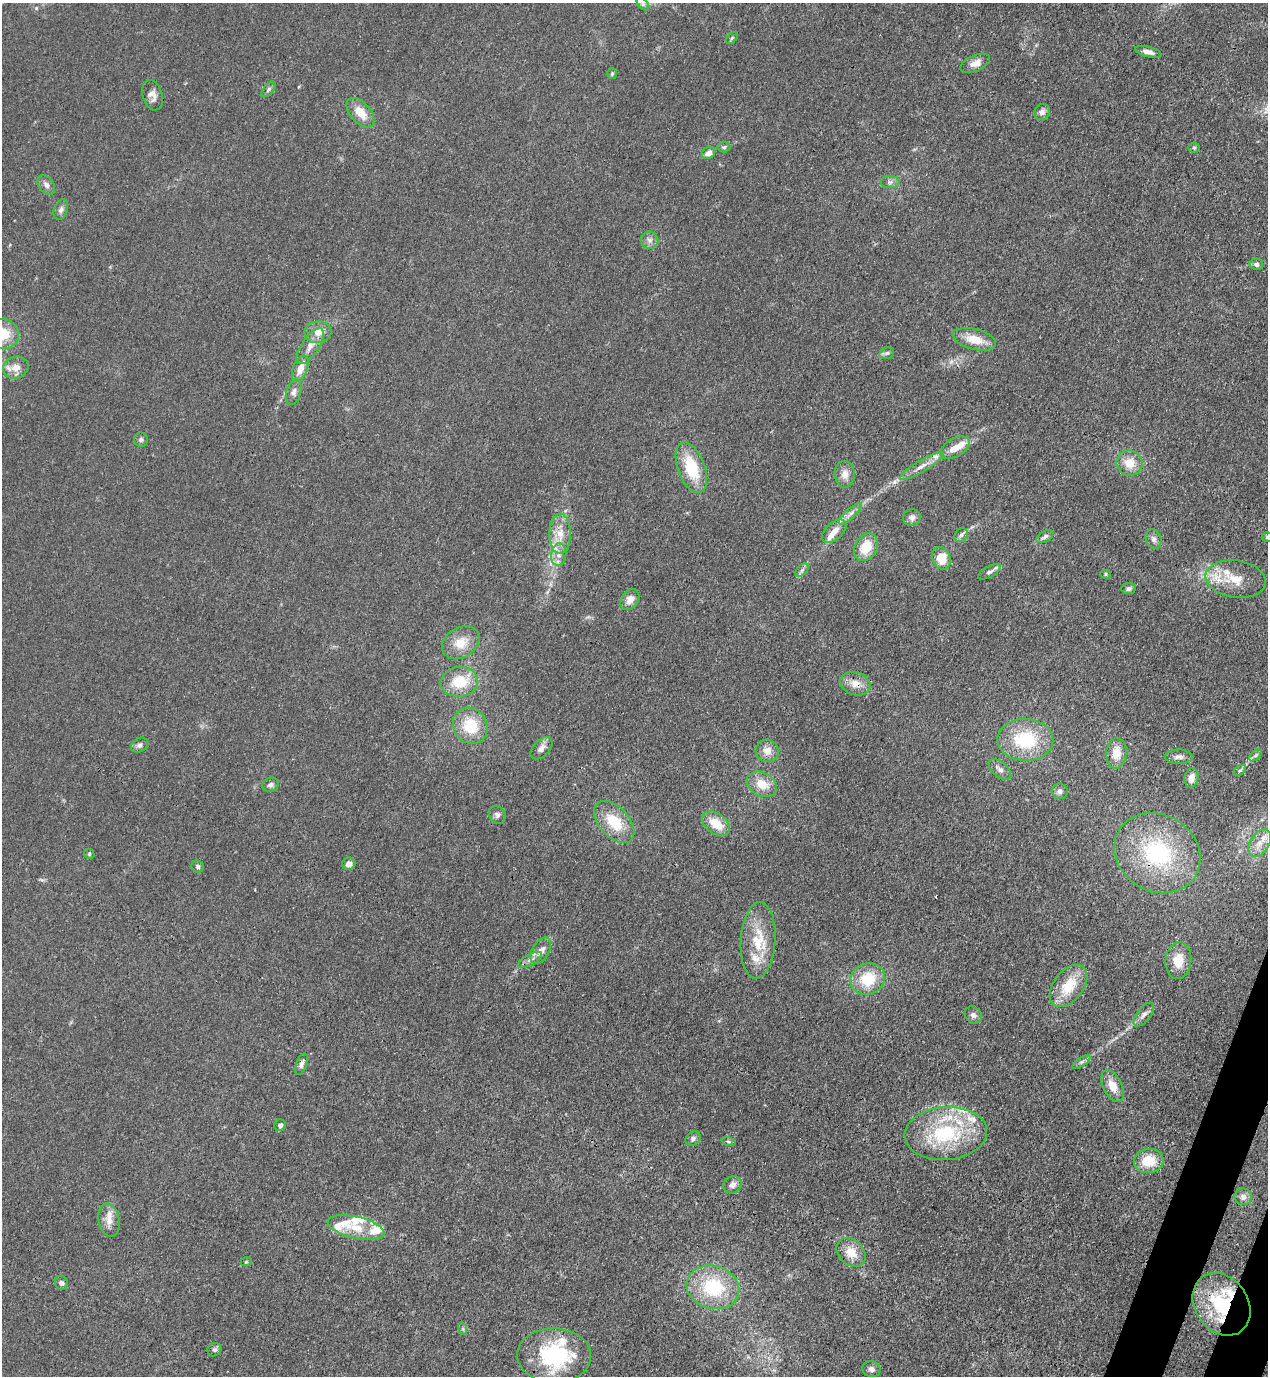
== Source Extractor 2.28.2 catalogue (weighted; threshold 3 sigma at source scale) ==
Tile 6 of 4 x 4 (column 2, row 2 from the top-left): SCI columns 1620-2885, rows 2791-4164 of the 5639 x 5578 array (HDU 1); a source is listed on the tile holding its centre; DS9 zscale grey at full resolution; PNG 1270 x 1378 px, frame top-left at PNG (2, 3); each listed source drawn as its Kron ellipse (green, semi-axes under 4 px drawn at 4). Shown black and unused: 2% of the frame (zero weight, under 3 of 4 exposures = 7% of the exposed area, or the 3 px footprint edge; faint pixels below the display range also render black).
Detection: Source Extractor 2.28.2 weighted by HDU 2 'WHT'; one run over the whole footprint, this tile lists its part. Background 0.0145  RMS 0.0024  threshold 0.0108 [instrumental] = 3 sigma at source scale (4.5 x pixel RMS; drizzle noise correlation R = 1.50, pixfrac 1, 0.05/0.05 arcsec/px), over >= 5 px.
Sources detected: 120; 1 cosmic-ray / hot-pixel residue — neither listed nor drawn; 17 inside a brighter listed object's ellipse — not listed separately; the other 102 listed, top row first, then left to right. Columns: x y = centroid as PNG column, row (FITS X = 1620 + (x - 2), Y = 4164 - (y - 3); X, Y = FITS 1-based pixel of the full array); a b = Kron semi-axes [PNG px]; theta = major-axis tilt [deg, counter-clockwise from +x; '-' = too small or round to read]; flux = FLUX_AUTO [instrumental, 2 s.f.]
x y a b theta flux
643 4 7 4 -45 0.5
732 38 7 4 46 0.37
1148 52 13 5 -15 1.5
975 63 16 8 24 2
612 73 5 5 - 0.32
268 89 9 5 50 0.57
152 95 15 10 -72 1.7
1042 112 8 7 - 1.1
360 113 17 10 -48 3.8
724 147 6 5 - 0.48
1194 148 5 5 - 0.37
708 153 7 5 28 1.7
890 182 9 6 1 0.79
46 185 11 7 -51 1
61 210 10 6 69 0.95
650 240 9 8 - 1.1
1256 264 7 5 -13 0.96
318 332 13 10 6 2.7
3 334 16 15 - 6.1
974 339 22 10 -15 4.4
310 346 21 8 56 2.6
887 353 7 5 16 0.52
16 368 13 10 19 2.3
300 369 13 7 67 2.9
294 392 13 7 76 1.1
141 440 7 7 - 0.61
955 448 16 9 29 3.4
1130 463 13 12 - 3.7
922 466 25 6 31 2.3
691 468 26 13 -69 9.9
845 474 13 10 -88 2
850 514 15 5 42 1.3
912 518 9 8 - 1.1
834 531 14 8 43 2.5
560 534 20 10 90 3.8
961 535 7 6 - 0.63
1045 536 9 5 31 0.8
1267 537 5 4 - 0.42
1153 539 10 7 -67 1
866 547 15 11 61 5.6
559 554 11 7 85 1.6
941 558 12 9 -67 5.3
802 570 8 5 45 0.67
989 572 12 5 29 0.88
1106 574 5 4 - 0.35
1236 579 30 18 -8 6.7
1129 589 7 5 8 0.63
630 599 11 8 56 2
461 643 20 15 33 4
459 682 19 15 6 6.8
855 684 15 11 -18 2.7
470 726 19 16 -56 8.1
1025 740 28 21 -2 14
140 745 9 7 30 0.9
541 748 13 8 46 1.4
767 751 12 11 - 2.2
1116 753 15 10 85 3.5
1255 755 7 4 45 0.51
1179 757 14 7 -2 1.2
1000 769 13 7 -41 1.2
1240 770 7 4 36 0.41
1191 778 10 7 79 2
762 784 16 11 -28 4.1
270 785 8 7 - 0.73
1060 791 8 7 - 0.84
497 815 9 7 -58 0.79
614 822 25 15 -48 7.5
716 824 15 10 -36 4.8
1260 843 15 9 58 2.7
1157 853 44 38 -32 26
89 854 5 4 - 0.32
349 864 7 6 - 1.2
198 866 6 6 - 0.62
758 940 38 17 87 8.8
541 951 14 8 60 2.3
530 960 13 5 28 1.1
1178 961 18 13 85 4.5
868 979 17 15 21 8.2
1068 986 24 15 52 7.5
973 1015 9 8 - 0.93
1144 1015 14 6 52 1.1
1081 1062 10 4 33 0.61
301 1064 11 5 70 0.87
1113 1086 17 9 -63 3.4
280 1125 6 5 - 0.74
946 1133 41 26 5 21
693 1139 8 6 38 0.74
729 1142 7 3 -19 0.32
1149 1161 15 12 6 5.8
733 1185 9 8 - 1.2
1243 1197 8 8 - 1.1
109 1220 17 10 -78 2.6
356 1228 29 11 -13 5.2
851 1252 16 12 -45 3.8
246 1262 6 3 19 0.26
61 1283 7 6 - 0.66
713 1287 27 21 -16 16
1222 1304 33 26 -55 18
463 1329 6 4 -72 0.38
214 1350 7 6 - 0.62
554 1355 37 27 -2 25
871 1369 9 8 - 0.97
Overlapping masked pixels (flux is a lower limit): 3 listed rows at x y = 855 684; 1157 853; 1222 1304
Isophote crosses this tile's border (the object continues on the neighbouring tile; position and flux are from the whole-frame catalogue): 2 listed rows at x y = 3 334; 1267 537